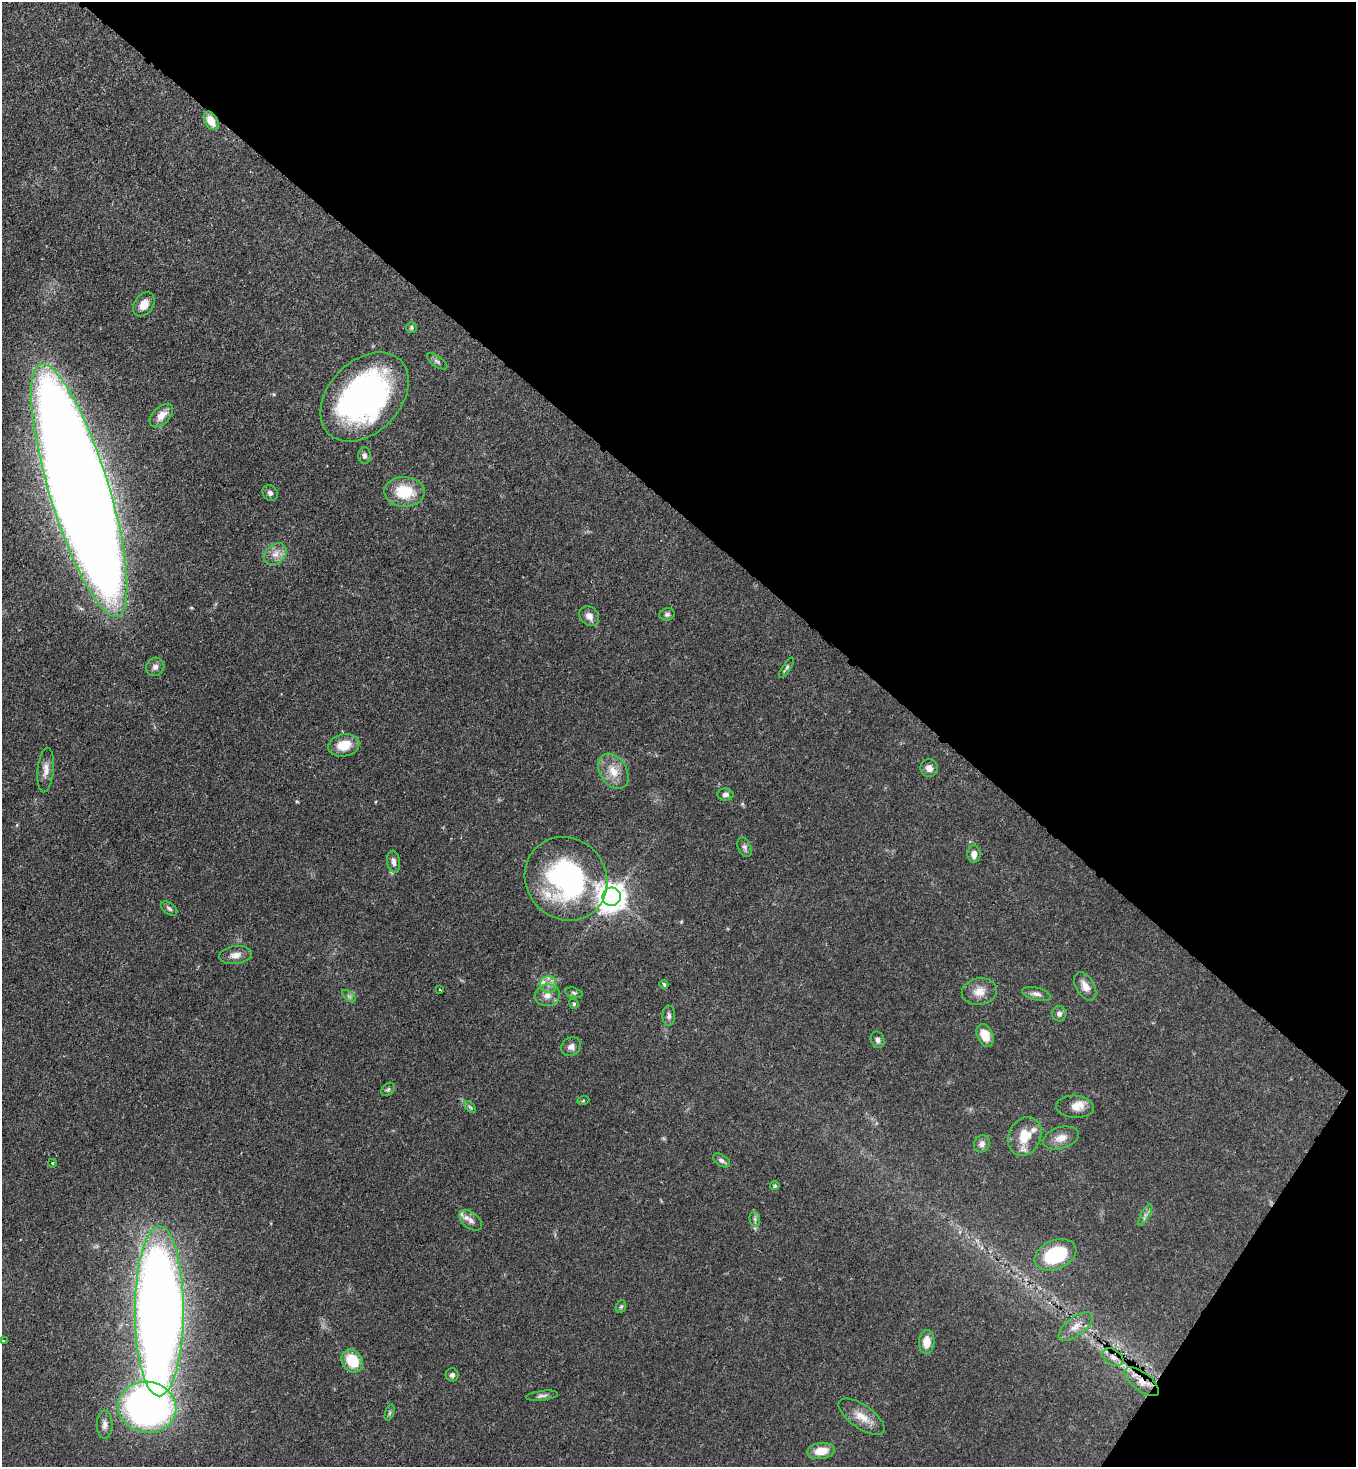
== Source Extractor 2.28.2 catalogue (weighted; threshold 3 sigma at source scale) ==
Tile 8 of 4 x 4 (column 4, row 2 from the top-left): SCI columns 4285-5638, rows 2991-4455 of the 6003 x 5981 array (HDU 1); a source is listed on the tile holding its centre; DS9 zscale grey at full resolution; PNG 1358 x 1469 px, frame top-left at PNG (2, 2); each listed source drawn as its Kron ellipse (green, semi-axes under 4 px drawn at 4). Shown black and unused: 38% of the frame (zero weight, under 3 of 4 exposures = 7% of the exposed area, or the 3 px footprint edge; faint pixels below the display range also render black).
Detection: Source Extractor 2.28.2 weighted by HDU 2 'WHT'; one run over the whole footprint, this tile lists its part. Background 0.0602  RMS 0.0036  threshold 0.0162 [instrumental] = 3 sigma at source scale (4.5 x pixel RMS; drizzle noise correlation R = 1.50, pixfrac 1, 0.05/0.05 arcsec/px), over >= 5 px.
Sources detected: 73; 2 inside a brighter listed object's ellipse — not listed separately; the other 71 listed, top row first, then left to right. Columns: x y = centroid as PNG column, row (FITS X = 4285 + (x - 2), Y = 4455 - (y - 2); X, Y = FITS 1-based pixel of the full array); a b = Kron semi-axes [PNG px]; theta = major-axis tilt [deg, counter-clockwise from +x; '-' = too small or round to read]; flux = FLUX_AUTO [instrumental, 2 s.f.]
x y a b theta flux
211 121 10 6 -62 5.3
144 304 13 9 56 3.6
412 327 5 5 - 0.61
437 361 12 5 -34 1
364 397 51 36 46 110
161 416 14 8 45 3.5
365 455 8 6 -88 1.2
79 490 132 30 -73 1800
404 492 20 15 -2 13
270 493 8 7 - 1.1
275 554 12 9 39 3
667 614 8 6 17 0.95
589 616 11 9 -47 2.5
155 667 9 8 - 1.6
786 668 12 4 56 0.75
344 745 16 11 11 7
929 768 9 8 - 2.2
46 770 22 8 84 3
613 771 19 13 -57 5.6
725 794 8 6 -6 1.2
745 847 10 6 -65 1.2
974 854 9 6 88 2.7
394 862 11 6 -82 1.6
566 879 43 40 -49 70
612 897 9 9 - 480
169 908 9 5 -39 0.92
236 955 16 9 7 2.7
548 984 8 8 - 2.1
664 984 4 3 - 1
1085 986 15 9 -59 3.4
440 989 3 3 - 0.7
979 992 18 13 12 4.3
574 993 9 5 -14 0.72
1037 994 15 6 -14 1.8
547 995 12 10 10 2.9
349 996 8 4 -37 0.79
574 1004 5 4 - 0.64
1059 1014 7 7 - 1.3
669 1016 10 6 90 1.2
985 1035 12 7 -66 5.8
878 1040 8 6 -66 1.3
571 1047 10 9 - 1.8
388 1089 8 5 42 0.78
583 1101 6 4 20 0.38
470 1107 7 4 -44 0.69
1075 1107 19 11 -4 3.7
1025 1136 20 16 64 9
1061 1138 18 10 17 3.7
982 1144 9 7 61 1.7
721 1160 9 5 -33 1.1
52 1163 4 3 - 0.33
775 1186 5 4 - 0.62
1145 1215 12 4 61 1.3
755 1219 7 5 -82 0.87
471 1220 13 8 -38 2.3
1055 1255 22 14 22 24
621 1307 6 5 - 0.6
159 1311 85 24 90 540
1075 1327 20 9 37 3.7
3 1341 3 2 - 0.27
927 1342 12 7 87 4.7
1113 1357 11 7 -33 2.2
352 1361 12 9 -54 10
452 1375 6 6 - 1
1142 1382 20 9 -38 4.8
542 1396 16 4 7 1.2
147 1407 29 25 -8 160
390 1413 8 4 71 0.68
862 1417 27 11 -35 5.6
105 1425 14 8 89 2.1
821 1451 14 8 8 5.8
Overlapping masked pixels (flux is a lower limit): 6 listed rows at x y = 211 121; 79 490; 159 1311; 1113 1357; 1142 1382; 147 1407
Isophote crosses this tile's border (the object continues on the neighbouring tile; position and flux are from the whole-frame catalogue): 1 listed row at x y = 79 490